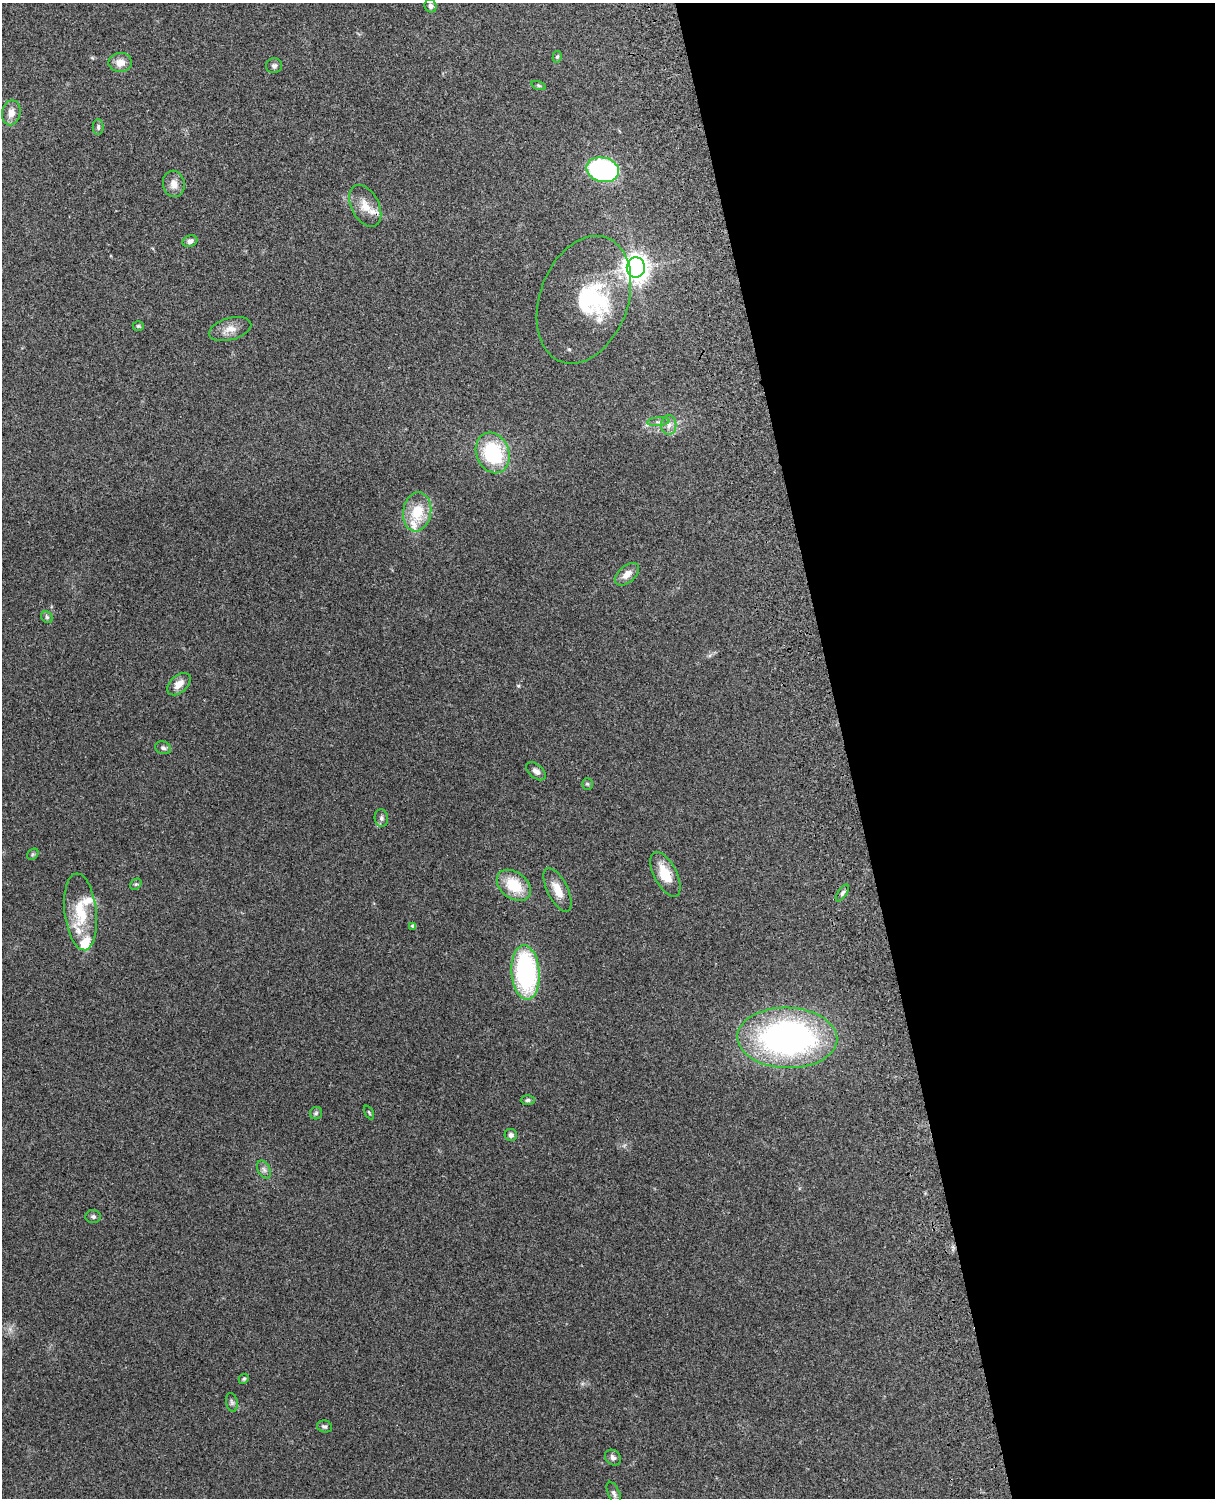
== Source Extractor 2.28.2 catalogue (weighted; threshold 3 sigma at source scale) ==
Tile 8 of 4 x 3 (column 4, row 2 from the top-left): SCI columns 3757-4969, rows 1661-3156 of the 5089 x 4930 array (HDU 1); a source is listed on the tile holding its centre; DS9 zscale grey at full resolution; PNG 1217 x 1500 px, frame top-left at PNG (2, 3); each listed source drawn as its Kron ellipse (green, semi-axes under 4 px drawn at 4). Shown black and unused: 31% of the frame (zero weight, under 3 of 4 exposures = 6% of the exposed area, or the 3 px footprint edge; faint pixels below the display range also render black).
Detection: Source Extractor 2.28.2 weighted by HDU 2 'WHT'; one run over the whole footprint, this tile lists its part. Background 0.221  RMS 0.0084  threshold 0.0377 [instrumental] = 3 sigma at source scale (4.5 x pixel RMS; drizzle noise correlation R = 1.50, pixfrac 1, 0.05/0.05 arcsec/px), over >= 5 px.
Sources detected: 53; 2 inside a brighter object's white glare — neither listed nor drawn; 4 inside a brighter listed object's ellipse — not listed separately; the other 47 listed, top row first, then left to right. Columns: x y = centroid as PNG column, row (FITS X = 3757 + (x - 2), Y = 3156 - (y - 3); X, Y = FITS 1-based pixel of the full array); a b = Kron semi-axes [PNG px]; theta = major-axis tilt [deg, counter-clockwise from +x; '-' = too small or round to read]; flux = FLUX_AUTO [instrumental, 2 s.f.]
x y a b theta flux
431 6 6 6 - 2.2
557 57 6 4 74 1.3
120 62 11 9 2 8
274 66 8 7 - 2.4
539 85 7 3 -19 1.1
11 113 12 9 79 6.4
98 127 8 5 -90 1.8
603 170 16 12 -13 130
174 184 13 11 -80 7
365 206 22 13 -62 13
190 241 7 5 20 2.9
636 267 10 9 - 710
584 300 66 44 70 65
138 326 5 4 - 1.1
230 329 22 11 15 8.5
658 422 11 4 5 2.4
669 425 10 7 89 4.5
493 453 21 16 -68 56
417 512 20 14 82 23
627 574 14 8 41 6.8
47 617 6 5 - 1.5
179 684 14 8 42 7.8
163 748 8 6 -20 2.2
536 771 11 7 -40 3.6
587 784 5 5 - 1.3
381 818 9 7 -82 2.7
33 854 6 5 - 1.3
665 874 24 11 -63 18
136 884 6 5 - 1.3
514 885 19 13 -38 26
558 890 24 10 -63 12
842 893 9 4 55 2
81 912 38 16 -84 30
413 926 4 4 - 2.1
526 972 27 14 -86 120
787 1038 50 30 -2 270
528 1100 7 4 2 1.8
369 1112 7 4 -62 1.1
316 1113 6 6 - 1.7
511 1135 6 6 - 2.8
264 1170 9 6 -63 3
93 1217 7 6 - 2
244 1379 5 4 - 1.2
232 1402 9 6 -79 2
325 1426 8 6 -14 1.7
613 1458 9 7 -42 2.9
614 1493 12 5 -67 2.7